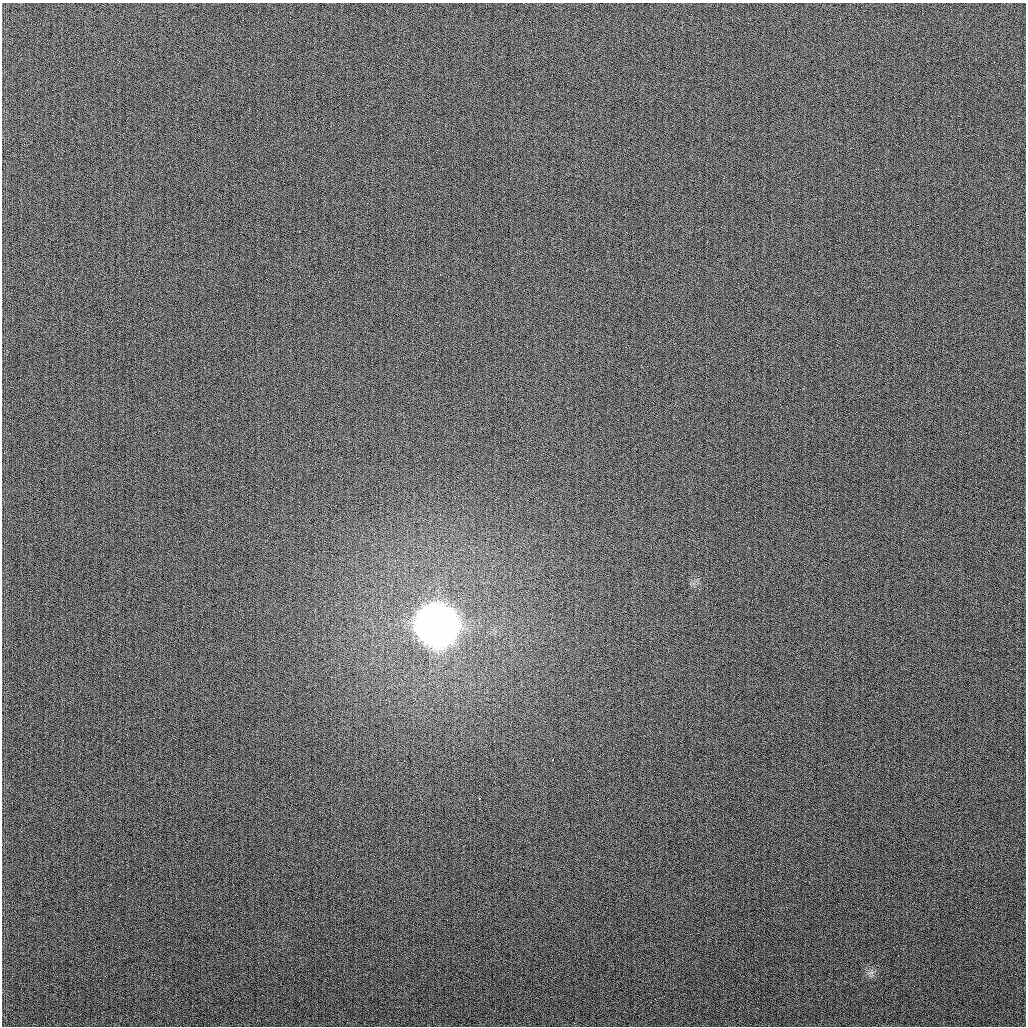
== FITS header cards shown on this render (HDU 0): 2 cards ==
NAXIS1  =                 1024
NAXIS2  =                 1024

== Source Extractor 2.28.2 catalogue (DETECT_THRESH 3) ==
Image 1024 x 1024 px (HDU 0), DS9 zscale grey, 1 PNG px = 1 image px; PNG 1028 x 1028 px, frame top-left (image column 1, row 1024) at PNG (2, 3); no overlay
Background 256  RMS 10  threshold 30.3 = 3 sigma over >= 5 px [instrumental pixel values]
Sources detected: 3; all 3 listed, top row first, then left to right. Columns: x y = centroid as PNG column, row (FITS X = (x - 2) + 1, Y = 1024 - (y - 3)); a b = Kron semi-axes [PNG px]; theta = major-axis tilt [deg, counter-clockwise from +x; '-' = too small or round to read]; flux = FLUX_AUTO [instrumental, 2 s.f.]
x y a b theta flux
436 625 18 17 - 2.5e+06
553 759 3 2 - 1.6e+03
480 798 3 3 - 2.4e+03